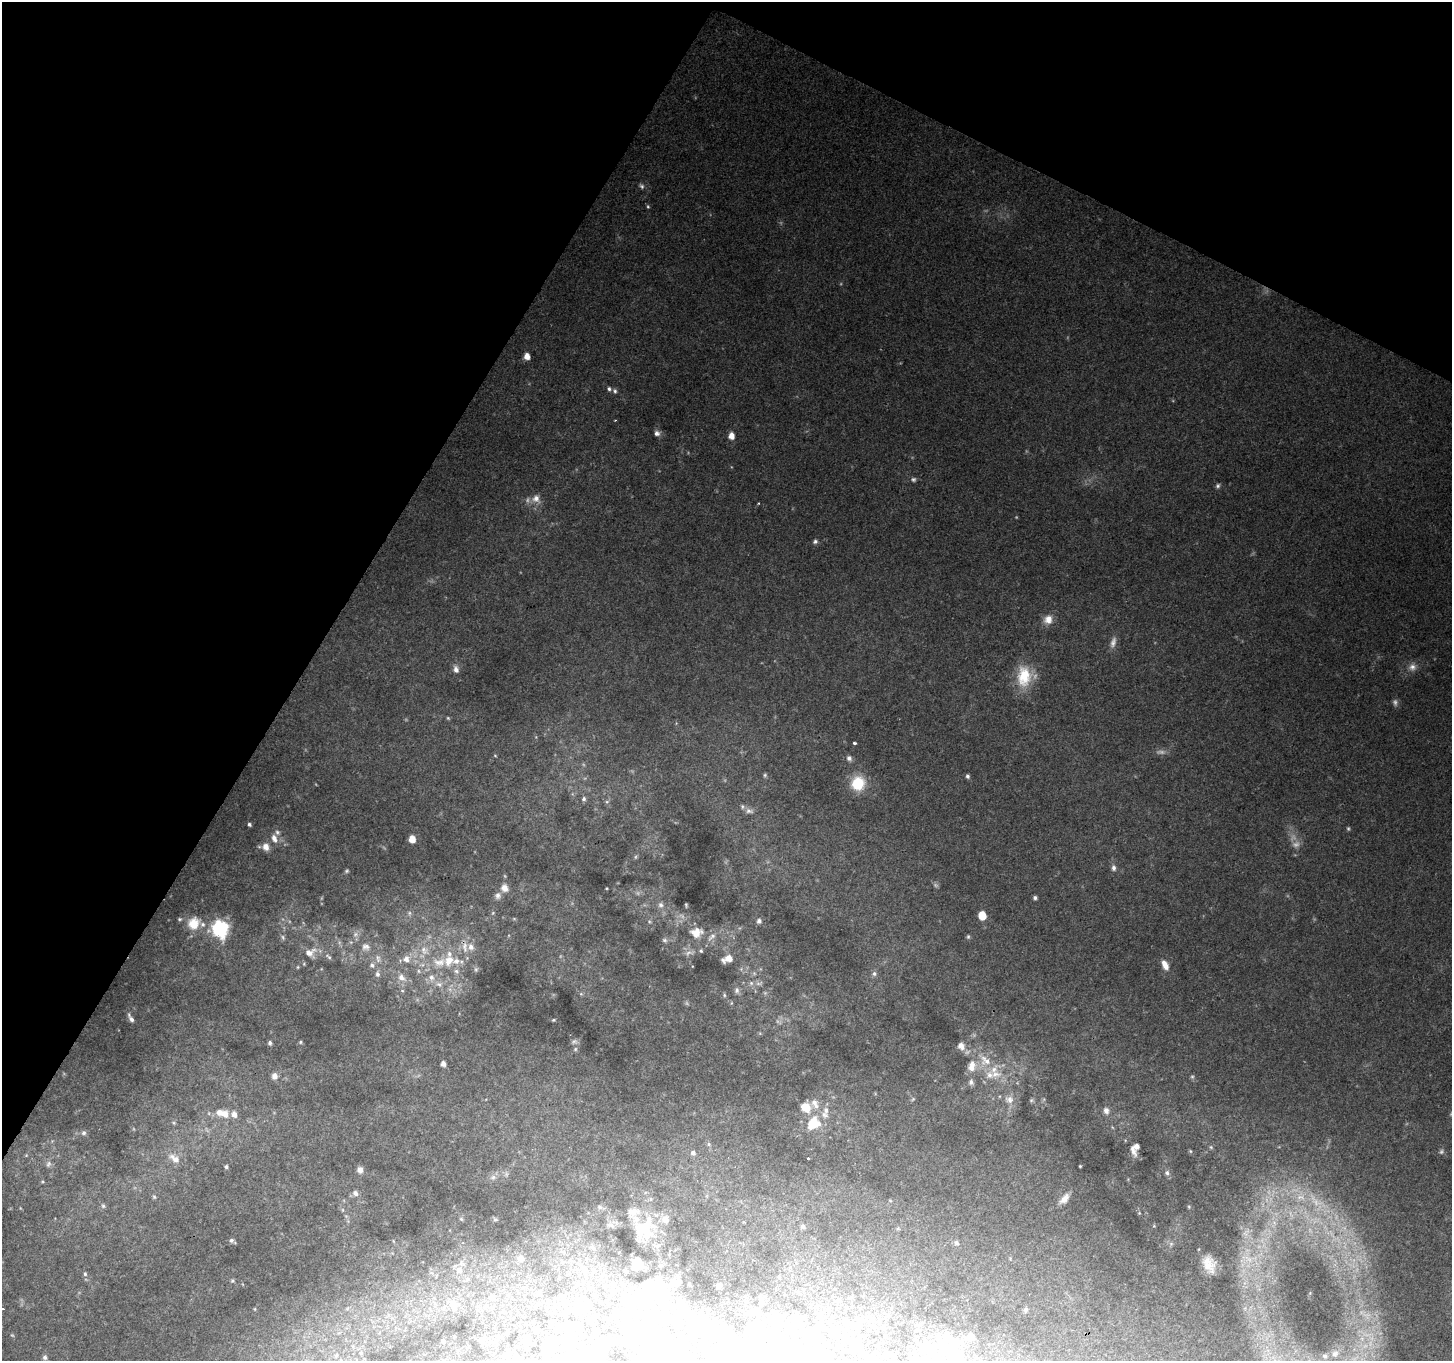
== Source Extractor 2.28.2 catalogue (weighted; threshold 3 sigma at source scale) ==
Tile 2 of 4 x 4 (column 2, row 1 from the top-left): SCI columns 1451-2900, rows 4274-5632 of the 5807 x 5895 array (HDU 1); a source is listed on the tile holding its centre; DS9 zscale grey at full resolution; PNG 1454 x 1363 px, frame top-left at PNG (2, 2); no overlay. Shown black and unused: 28% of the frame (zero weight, under 2 of 3 exposures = <1% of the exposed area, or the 3 px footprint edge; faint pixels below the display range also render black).
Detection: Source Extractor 2.28.2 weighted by HDU 2 'WHT'; one run over the whole footprint, this tile lists its part. Background 0.129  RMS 0.0074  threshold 0.0333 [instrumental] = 3 sigma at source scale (4.5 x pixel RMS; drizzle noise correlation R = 1.50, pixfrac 1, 0.0396/0.0396 arcsec/px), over >= 5 px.
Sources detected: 239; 20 too faint to see at this stretch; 18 inside a brighter object's white glare — not listed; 24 inside a brighter listed object's ellipse — not listed separately; the other 177 listed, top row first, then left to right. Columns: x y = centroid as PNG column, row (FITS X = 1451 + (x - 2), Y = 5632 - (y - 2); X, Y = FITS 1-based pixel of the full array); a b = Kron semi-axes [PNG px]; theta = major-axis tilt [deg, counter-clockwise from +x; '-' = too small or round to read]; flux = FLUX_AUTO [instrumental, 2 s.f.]
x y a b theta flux
648 206 5 4 - 1.1
527 356 5 5 - 7.2
609 389 6 5 - 1.9
615 391 6 5 - 1.8
615 420 4 2 - 0.53
657 433 8 7 - 3.3
731 436 6 5 - 7.3
913 479 7 6 - 1.9
1218 486 7 5 73 1.7
536 499 14 11 -40 7
815 541 7 6 - 2
1048 619 12 11 - 7.9
1113 642 17 8 78 5.2
1412 667 11 10 - 5.4
456 669 9 7 -75 4.4
1024 676 28 19 85 28
448 718 5 4 - 0.91
854 743 3 3 - 1.7
495 756 5 3 - 0.71
849 758 8 7 - 2.7
765 775 6 5 - 1.3
967 776 5 4 - 1.9
858 783 14 13 - 28
584 799 6 5 - 1.9
607 802 6 5 - 1.5
749 811 13 7 -4 3.7
249 824 4 3 - 1.6
274 838 11 7 -68 5.6
412 839 6 5 - 8.4
266 847 10 8 -55 6.1
635 857 6 4 89 1.1
1114 868 9 6 -89 2.9
346 871 6 4 34 1.2
504 888 8 7 - 6.5
498 896 10 8 79 3.2
1035 898 4 4 - 1.8
661 905 8 7 - 2.9
686 905 4 2 - 0.91
409 913 6 5 - 1.5
493 913 5 4 - 0.86
982 915 6 5 - 19
514 919 6 4 -1 0.77
649 921 5 5 - 1.1
759 921 6 6 - 2.3
194 923 17 15 52 16
220 929 8 7 - 200
696 932 17 13 7 11
355 934 8 6 45 2.7
283 937 7 5 -69 1.6
968 937 6 4 76 1.1
665 940 7 6 - 1.7
366 947 11 10 - 4.3
465 947 16 8 -86 7.4
424 950 14 11 -50 7.9
701 951 5 5 - 1.1
310 953 17 12 18 8.4
328 957 10 5 -35 1.9
378 958 12 6 -81 3.4
729 958 7 6 - 6.9
406 959 8 8 - 5
449 960 19 15 57 15
372 965 7 6 - 2.4
1165 965 14 8 -66 6.8
298 967 5 3 - 0.68
476 969 7 5 76 1.5
418 971 6 4 -89 1.2
754 973 6 5 - 1.3
377 974 9 6 -84 2.5
874 974 7 7 - 2.1
401 977 11 8 -44 5.7
431 977 10 8 -84 4.9
759 983 12 5 13 2.4
439 984 10 7 -30 3.8
737 990 9 7 -79 2.5
402 991 5 5 - 0.94
581 994 6 4 -18 1.1
724 995 5 5 - 1.1
731 1003 5 3 - 0.78
131 1018 12 5 -61 3.3
553 1020 4 3 - 0.88
300 1042 4 4 - 1
574 1042 10 7 6 2.3
270 1043 5 4 - 2
961 1046 12 9 -62 5.3
575 1049 6 5 - 1.5
985 1060 21 14 -36 16
443 1064 4 4 - 4
274 1076 7 7 - 4.6
1192 1077 6 5 - 1.2
971 1082 9 7 -71 2.8
913 1099 7 4 36 1.2
1009 1100 14 12 -5 7.2
1031 1100 7 5 1 1.2
806 1107 14 12 -38 11
826 1110 10 7 82 4.2
1106 1111 8 6 -70 4
225 1114 8 7 - 6.6
234 1114 7 6 - 4.3
813 1123 17 14 41 21
84 1133 7 7 - 2.2
709 1144 6 5 - 1.4
1211 1147 6 5 - 1.1
1135 1148 11 6 69 7.8
1190 1151 5 4 - 0.82
693 1153 7 6 - 2.2
26 1155 5 3 - 0.76
808 1158 3 3 - 1.8
174 1159 18 9 -36 7.2
48 1164 10 8 72 3.6
1080 1166 3 3 - 0.79
226 1167 5 4 - 1.3
360 1170 7 7 - 4.4
1167 1173 7 6 - 2.4
493 1177 9 7 13 3
355 1193 7 7 - 3.4
154 1197 6 5 - 1.2
1064 1199 15 8 49 6.1
1316 1201 38 13 -35 32
103 1206 7 6 - 1.8
600 1207 6 5 - 1.7
1189 1207 5 4 - 0.93
343 1210 6 4 -90 1.1
633 1212 17 12 11 8.1
1139 1213 4 3 - 0.65
461 1219 6 5 - 1
495 1219 6 5 - 1.1
665 1219 10 9 - 5.2
1274 1222 7 6 - 3
648 1224 28 11 84 19
1154 1226 5 3 - 0.68
803 1227 6 6 - 1.6
1246 1232 15 8 56 5.8
231 1240 5 5 - 1.7
393 1241 5 3 - 0.63
956 1243 7 6 - 1.8
1171 1244 6 6 - 1.7
592 1247 5 5 - 1.1
520 1258 9 8 - 3.5
1247 1259 22 8 -24 9.3
1209 1264 15 10 -68 12
459 1270 11 10 - 7.1
585 1270 8 6 -76 2
626 1271 3 3 - 0.98
85 1274 6 5 - 1.4
468 1279 8 6 1 2.8
232 1281 6 5 - 1.2
677 1282 7 5 3 2.2
650 1284 25 12 -66 11
719 1286 3 3 - 1.1
798 1292 5 5 - 1.2
539 1293 5 4 - 1.6
492 1297 7 6 - 3.3
763 1303 6 5 - 1.4
453 1305 15 11 -74 11
3 1308 3 2 - 0.88
577 1308 12 6 -42 3.2
255 1309 5 3 - 0.62
1026 1310 6 5 - 1.9
754 1312 9 6 11 4.2
888 1316 5 4 - 0.87
846 1322 7 6 - 5.3
704 1326 11 10 - 5.4
790 1327 22 10 -31 11
650 1335 14 6 -48 6.4
971 1337 6 6 - 11
480 1340 9 5 42 1.6
527 1340 7 5 -74 1.6
443 1341 6 5 - 1.6
944 1344 18 10 -46 11
926 1347 9 8 - 6.1
361 1353 6 6 - 1.6
782 1354 20 17 -16 24
1335 1354 8 6 25 2.5
336 1355 6 5 - 1.1
1325 1356 5 4 - 1.5
45 1357 7 7 - 2.4
727 1357 10 9 - 3.5
Unlisted compact peaks at least as high as the median listed source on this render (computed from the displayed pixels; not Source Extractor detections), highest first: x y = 607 888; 758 503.